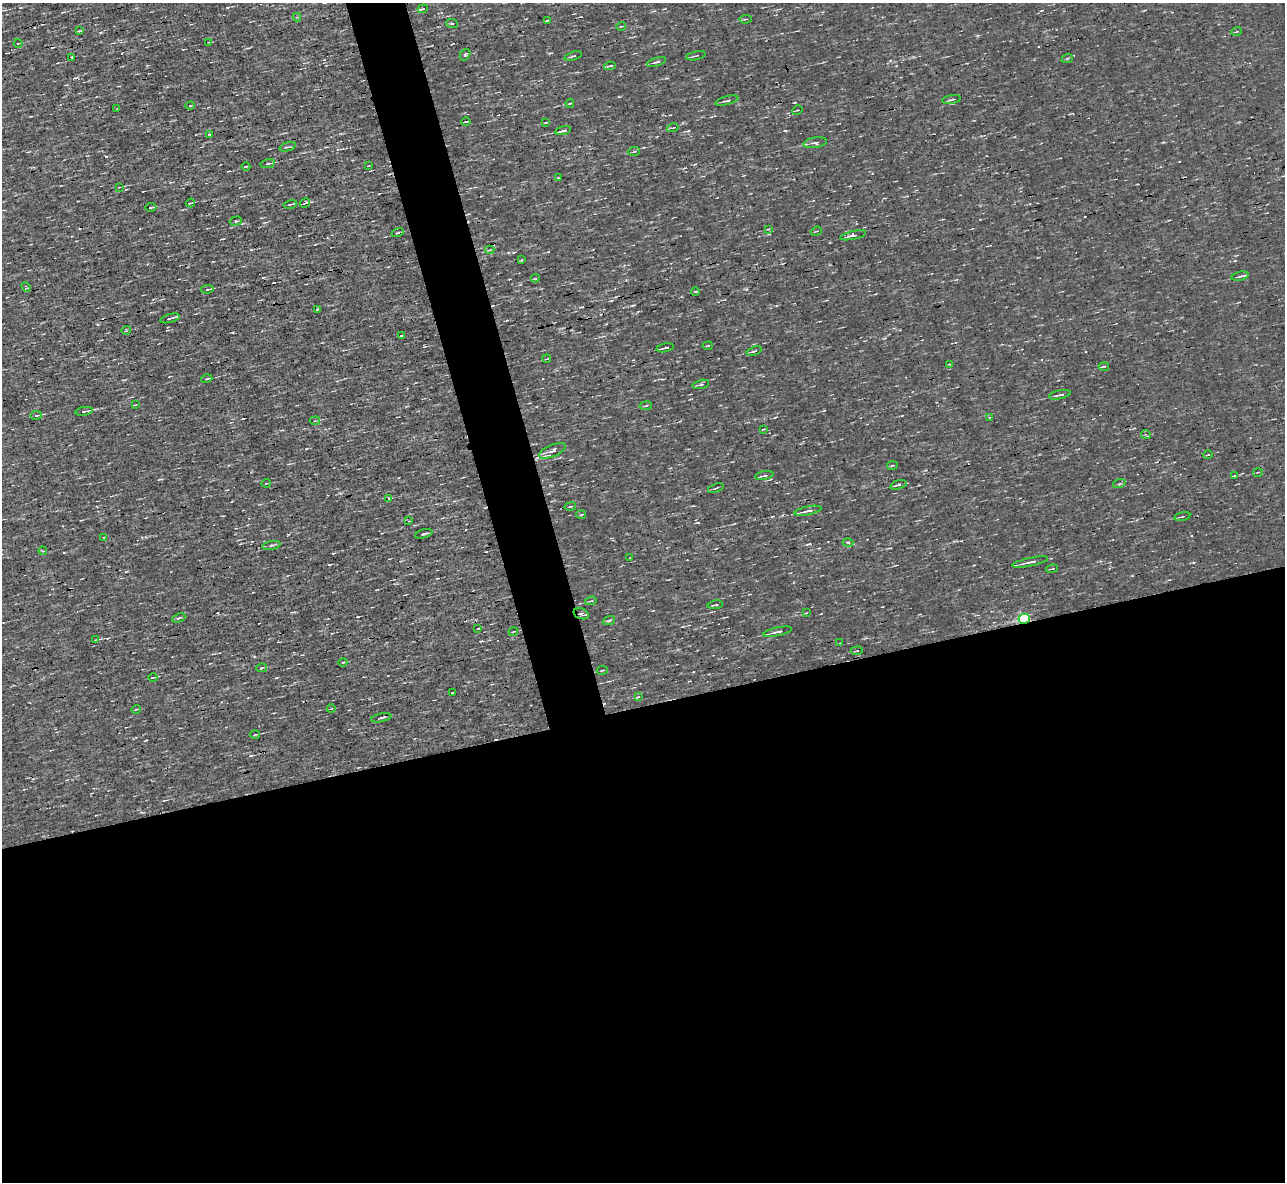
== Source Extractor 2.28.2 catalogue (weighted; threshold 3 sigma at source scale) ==
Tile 15 of 4 x 4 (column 3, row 4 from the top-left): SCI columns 2569-3851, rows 146-1325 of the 5135 x 5132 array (HDU 1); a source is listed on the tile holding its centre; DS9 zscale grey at full resolution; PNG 1287 x 1184 px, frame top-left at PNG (2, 3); each listed source drawn as its Kron ellipse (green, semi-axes under 4 px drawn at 4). Shown black and unused: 43% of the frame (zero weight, under 3 of 4 exposures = <1% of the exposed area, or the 3 px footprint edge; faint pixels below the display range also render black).
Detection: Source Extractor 2.28.2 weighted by HDU 2 'WHT'; one run over the whole footprint, this tile lists its part. Background 0.00167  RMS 0.043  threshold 0.195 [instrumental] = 3 sigma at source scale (4.5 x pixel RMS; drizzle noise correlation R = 1.50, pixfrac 1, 0.05/0.05 arcsec/px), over >= 5 px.
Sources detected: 126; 3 cosmic-ray / hot-pixel residue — neither listed nor drawn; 3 inside a brighter listed object's ellipse — not listed separately; the other 120 listed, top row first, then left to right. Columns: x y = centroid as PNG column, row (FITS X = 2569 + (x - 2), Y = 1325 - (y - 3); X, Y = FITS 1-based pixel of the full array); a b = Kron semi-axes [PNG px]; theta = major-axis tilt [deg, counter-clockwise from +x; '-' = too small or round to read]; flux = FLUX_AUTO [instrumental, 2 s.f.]
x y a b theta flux
423 9 5 3 - 7.7
297 17 4 4 - 4.2
746 19 6 2 5 4.3
547 20 3 2 - 3.2
452 23 6 3 -8 6.8
621 26 4 3 - 3.6
80 31 4 3 - 4.5
1237 31 5 2 - 3.4
209 42 4 2 - 2.9
18 43 4 2 - 3.4
465 55 6 4 57 6.6
573 56 9 3 18 6.5
696 56 10 2 11 4.8
71 57 3 2 - 5.4
1067 59 6 3 21 4.9
657 62 10 3 15 10
610 66 6 2 11 8.5
951 100 9 2 10 5.7
727 101 12 3 15 10
570 103 4 2 - 4.4
190 106 5 3 - 4.3
117 109 3 2 - 3.5
797 110 5 3 - 3.8
466 122 4 2 - 5.4
545 123 4 2 - 2.8
673 128 6 2 14 4
563 131 8 3 14 17
209 135 3 2 - 5.1
815 143 12 5 9 16
288 147 8 2 20 5.4
634 151 6 4 4 5.3
268 164 7 4 12 9.7
246 166 4 3 - 3.6
368 166 3 2 - 2.9
558 177 3 2 - 2.5
119 187 3 2 - 3.1
190 203 4 2 - 4.7
305 203 5 3 - 6.2
290 204 7 2 12 5.2
151 207 5 2 - 6.6
236 221 6 3 15 13
768 229 3 3 - 4.1
816 231 6 3 20 3.8
397 233 6 2 19 4.2
853 235 13 4 11 14
490 250 5 3 - 4.6
522 260 3 2 - 3.4
1240 276 9 3 13 9.9
535 278 4 3 - 4.5
26 287 5 3 - 5.8
207 289 7 3 7 7.6
695 291 4 3 - 5.6
318 309 4 3 - 5.2
170 318 10 3 15 11
126 330 5 4 - 4.5
401 335 3 3 - 69
708 346 5 2 - 4.5
665 348 9 2 12 11
754 351 8 4 16 8.7
547 359 4 2 - 4.9
949 364 3 2 - 3.2
1104 366 5 3 - 6.4
207 379 5 3 - 5.6
701 384 8 3 13 8.2
1060 395 11 3 13 14
135 405 3 2 - 2.5
646 406 6 3 9 5.6
84 411 9 4 9 13
36 415 5 3 - 6
989 417 3 3 - 3.2
315 421 5 2 - 3
763 429 4 2 - 3.7
1146 435 5 3 - 5
552 451 14 6 23 23
1208 455 5 3 - 3.6
892 465 5 2 - 4.6
1258 472 5 3 - 3.9
764 475 9 3 11 8.2
1234 476 4 3 - 54
266 483 5 2 - 4.1
1119 484 6 4 18 5.6
898 485 8 3 16 11
716 488 8 2 19 5.8
389 498 4 3 - 5.6
570 506 6 3 11 4.6
808 511 14 4 12 22
581 515 5 3 - 4.4
1182 517 8 2 13 5.5
409 521 3 2 - 3.4
424 534 9 3 16 8.4
103 537 3 2 - 5.1
848 542 5 3 - 5.5
271 545 9 3 10 9.7
43 551 4 3 - 4.3
630 558 2 2 - 3
1030 562 18 3 12 23
1052 569 6 2 12 4.7
591 601 6 2 12 4.4
715 605 8 2 7 5.4
806 613 3 2 - 3.7
581 614 8 5 -18 9.6
179 618 7 3 22 6
1024 619 6 5 - 650
609 620 6 3 22 5.7
478 628 3 2 - 3
513 632 5 2 - 3.6
778 632 14 4 12 21
96 640 3 2 - 3.4
840 643 2 2 - 2.7
857 651 6 3 8 4.9
343 662 4 2 - 3.6
261 668 5 3 - 5.9
602 670 5 3 - 4.4
153 677 4 3 - 5.3
453 693 3 2 - 3.3
638 697 4 2 - 4.5
136 709 4 2 - 3.2
331 709 4 3 - 3.4
381 718 10 3 11 9.7
255 735 5 3 - 4.6
Overlapping masked pixels (flux is a lower limit): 2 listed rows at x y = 581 614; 1024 619
Unlisted compact peaks at least as high as the median listed source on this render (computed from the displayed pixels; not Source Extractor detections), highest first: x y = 746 289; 785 131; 329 565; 633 305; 481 641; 513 252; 276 678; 146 740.